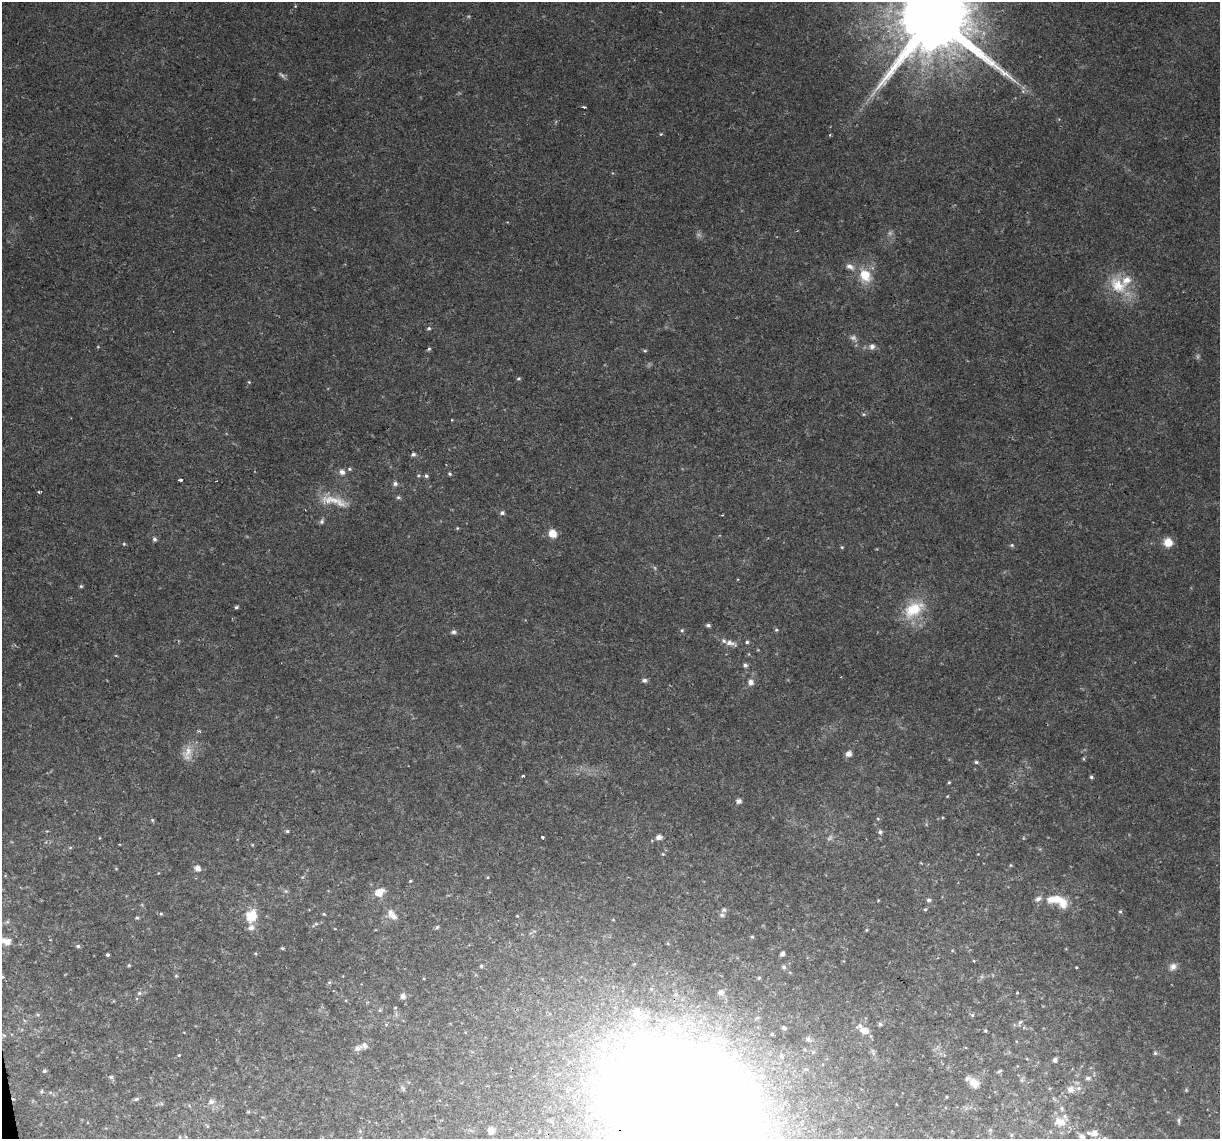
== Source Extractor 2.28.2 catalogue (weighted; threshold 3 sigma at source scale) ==
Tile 7 of 4 x 4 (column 3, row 2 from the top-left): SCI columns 2437-3654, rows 2346-3482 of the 4872 x 4645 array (HDU 1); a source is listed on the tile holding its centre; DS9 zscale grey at full resolution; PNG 1222 x 1141 px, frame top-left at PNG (2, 2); no overlay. Shown black and unused: <1% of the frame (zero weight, under 2 of 3 exposures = <1% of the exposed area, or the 3 px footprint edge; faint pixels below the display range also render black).
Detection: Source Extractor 2.28.2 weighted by HDU 2 'WHT'; one run over the whole footprint, this tile lists its part. Background 0.0408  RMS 0.0036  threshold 0.0161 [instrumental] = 3 sigma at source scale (4.5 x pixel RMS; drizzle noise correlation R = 1.50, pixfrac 1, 0.0396/0.0396 arcsec/px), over >= 5 px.
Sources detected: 159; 5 too faint to see at this stretch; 1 cosmic-ray / hot-pixel residue — not listed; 12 inside a brighter listed object's ellipse — not listed separately; the other 141 listed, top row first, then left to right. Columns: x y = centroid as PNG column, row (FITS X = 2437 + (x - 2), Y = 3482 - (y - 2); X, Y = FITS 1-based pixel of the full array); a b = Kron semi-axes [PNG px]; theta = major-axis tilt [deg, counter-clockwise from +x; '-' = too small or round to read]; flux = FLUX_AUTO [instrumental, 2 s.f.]
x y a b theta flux
932 17 24 20 -1 6600
1023 91 7 6 - 0.88
584 107 4 3 - 0.52
661 134 5 3 - 0.32
850 266 12 7 -31 2.1
865 275 16 12 -57 8.3
1118 285 30 19 -48 12
429 328 5 4 - 0.62
872 346 8 8 - 1.4
429 349 5 4 - 0.53
645 351 5 3 - 0.42
519 378 5 4 - 0.54
249 382 4 3 - 0.33
413 454 5 5 - 0.85
349 469 5 4 - 0.54
342 472 6 5 - 1.8
449 474 5 4 - 0.5
426 476 5 5 - 0.67
181 479 3 3 - 0.78
395 484 6 5 - 1.1
39 492 3 3 - 0.8
398 497 6 4 -12 0.68
334 501 43 10 -14 7.4
502 513 6 5 - 0.96
322 521 7 6 - 0.8
457 528 5 4 - 0.35
553 533 8 7 - 4.8
154 539 5 5 - 0.85
1168 542 9 9 - 4.6
124 544 4 3 - 0.35
1012 545 6 4 -22 0.55
842 547 5 4 - 0.4
81 586 4 4 - 0.52
236 607 5 4 - 0.63
914 609 30 18 33 13
708 625 5 4 - 0.76
682 630 5 4 - 0.5
776 630 6 4 -19 0.51
453 632 7 6 - 0.9
747 642 4 4 - 0.58
730 643 17 6 -17 2.6
745 665 5 5 - 1
644 680 6 5 - 1.2
751 682 6 6 - 1.9
188 751 20 10 79 4.2
848 754 6 5 - 2.3
1084 759 5 3 - 0.37
976 762 5 4 - 0.64
523 776 3 3 - 0.69
1091 777 4 3 - 0.59
949 782 4 4 - 0.39
739 801 5 4 - 1.6
878 819 4 3 - 0.29
152 820 5 5 - 0.43
287 831 4 4 - 0.56
880 832 6 5 - 0.66
543 837 3 3 - 2.4
659 837 7 5 2 1.8
70 848 6 3 19 0.41
663 854 5 4 - 0.35
978 854 3 3 - 0.19
921 863 3 3 - 0.28
1010 865 5 3 - 0.33
197 868 6 5 - 2.2
410 881 4 3 - 0.36
286 891 6 4 -45 0.57
379 892 8 6 25 5.7
1038 899 10 6 27 1.5
929 900 6 4 0 0.73
1063 902 16 12 -72 5
925 909 5 4 - 0.44
1120 911 5 4 - 0.52
161 914 5 3 - 0.44
324 914 4 3 - 0.4
722 915 6 5 - 1
251 916 18 15 70 7
394 916 10 8 -27 2.3
137 918 6 3 8 0.47
316 924 5 5 - 0.55
437 927 6 4 45 0.51
866 930 4 4 - 0.34
752 937 5 3 - 0.41
7 942 9 7 56 2.3
78 946 5 4 - 0.63
282 948 5 4 - 0.53
255 953 5 4 - 0.41
782 954 4 4 - 1.4
108 955 3 3 - 0.54
974 961 4 3 - 0.28
129 965 5 4 - 0.43
481 966 5 4 - 0.47
784 967 5 5 - 0.87
1077 967 3 2 - 0.46
1173 967 11 8 49 1.8
176 976 5 4 - 0.4
2 977 5 4 - 0.46
759 978 5 4 - 0.4
329 982 5 5 - 0.47
721 992 5 5 - 1.4
139 993 7 5 22 0.78
1017 993 4 3 - 0.26
676 995 6 5 - 0.78
403 996 5 5 - 1.9
395 1008 4 3 - 0.3
380 1010 5 4 - 0.43
637 1012 17 11 74 4.7
972 1015 6 3 -17 0.43
1020 1022 9 4 67 0.75
880 1024 6 5 - 0.68
677 1028 16 9 -18 4.8
784 1028 5 4 - 0.83
864 1031 11 6 -20 3.4
985 1031 4 3 - 0.43
4 1035 6 4 -30 0.5
808 1039 7 6 - 1.2
603 1045 14 11 -54 5.7
357 1048 10 6 23 1.5
1155 1053 5 5 - 0.5
179 1055 4 3 - 0.31
781 1056 7 6 - 1.2
1055 1060 6 5 - 1.1
806 1069 7 5 -2 0.74
44 1071 5 4 - 0.59
999 1071 8 3 30 0.45
111 1077 6 5 - 0.79
1088 1078 7 6 - 1.2
974 1083 13 9 -41 4
1070 1089 8 8 - 2.3
41 1091 6 5 - 0.59
136 1099 6 4 11 0.73
678 1100 83 63 -19 2000
211 1102 9 7 -2 1.4
1179 1120 8 4 -82 0.62
1060 1122 17 12 -7 4.8
491 1130 5 5 - 2.2
360 1131 5 5 - 0.43
1094 1133 8 6 1 2.7
1011 1135 5 3 - 0.45
1082 1136 7 6 - 2
180 1137 5 3 - 0.31
1104 1138 5 5 - 0.63
Overlapping masked pixels (flux is a lower limit): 2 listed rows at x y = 932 17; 678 1100
Isophote crosses this tile's border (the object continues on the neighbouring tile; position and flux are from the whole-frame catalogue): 5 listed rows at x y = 932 17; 2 977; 678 1100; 1082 1136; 1104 1138